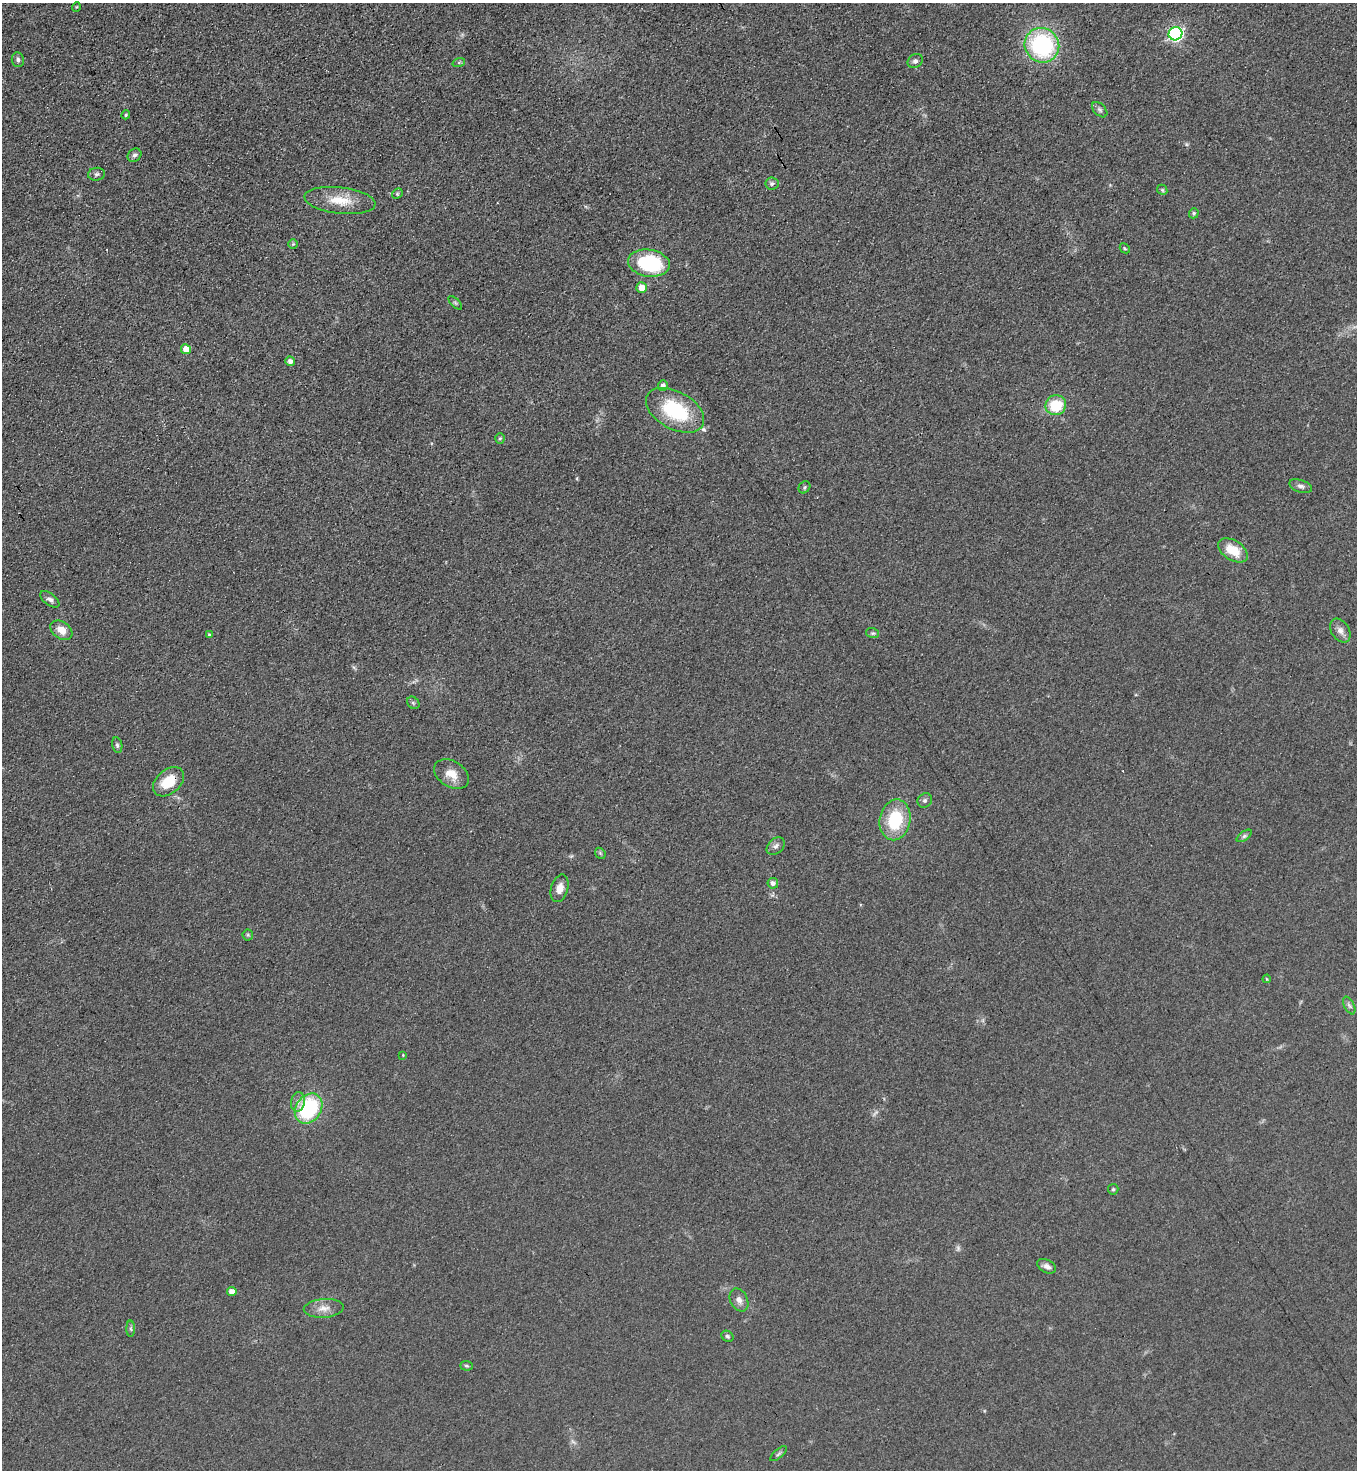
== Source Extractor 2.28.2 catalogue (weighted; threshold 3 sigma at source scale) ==
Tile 11 of 4 x 4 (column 3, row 3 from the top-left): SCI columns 3025-4379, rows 1493-2960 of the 5908 x 5918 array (HDU 1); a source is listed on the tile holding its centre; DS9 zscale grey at full resolution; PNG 1359 x 1472 px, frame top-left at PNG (2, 3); each listed source drawn as its Kron ellipse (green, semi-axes under 4 px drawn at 4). Shown black and unused: <1% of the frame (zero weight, under 3 of 4 exposures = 3% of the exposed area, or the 3 px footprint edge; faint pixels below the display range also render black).
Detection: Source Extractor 2.28.2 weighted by HDU 2 'WHT'; one run over the whole footprint, this tile lists its part. Background 0.0764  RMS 0.0072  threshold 0.0324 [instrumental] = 3 sigma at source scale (4.5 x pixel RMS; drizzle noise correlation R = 1.50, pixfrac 1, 0.05/0.05 arcsec/px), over >= 5 px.
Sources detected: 63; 2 too faint to see at this stretch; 1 cosmic-ray / hot-pixel residue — neither listed nor drawn; the other 60 listed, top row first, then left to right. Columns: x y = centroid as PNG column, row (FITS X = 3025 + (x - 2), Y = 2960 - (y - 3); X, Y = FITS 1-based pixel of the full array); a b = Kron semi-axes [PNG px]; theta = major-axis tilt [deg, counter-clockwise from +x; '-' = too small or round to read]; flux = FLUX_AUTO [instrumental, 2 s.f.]
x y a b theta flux
76 7 5 3 - 0.64
1175 34 7 6 - 150
1042 45 18 17 - 89
18 60 7 6 - 2
915 61 8 6 33 2.2
459 62 6 4 19 1.1
1100 110 9 5 -45 1.7
126 115 4 3 - 0.88
135 155 7 6 - 2.1
97 174 8 6 8 1.9
772 184 6 6 - 1.8
1162 190 5 4 - 1
397 194 6 4 46 1.1
340 200 36 13 -6 17
1194 213 5 4 - 1.3
293 244 5 5 - 0.94
1125 248 5 3 - 0.78
649 263 21 13 -9 54
642 288 5 5 - 9.5
455 303 8 3 -45 1.1
186 349 5 5 - 8.8
290 361 5 5 - 3.3
663 386 5 5 - 3
1056 405 10 10 - 25
675 410 31 19 -29 51
500 438 5 4 - 1
1301 486 12 6 -18 2.6
804 487 6 5 - 1.4
1233 550 16 9 -33 16
50 599 11 6 -39 2.7
61 630 12 8 -35 7.2
1340 630 13 9 -57 4.3
873 633 6 5 - 1.2
209 635 4 4 - 1.2
413 703 7 5 -45 1.4
117 745 8 5 -79 1.5
451 774 19 13 -33 9.9
169 782 18 12 40 18
925 800 7 6 - 1.8
895 820 20 15 78 35
1244 836 9 4 36 1.7
776 846 10 7 40 2.6
600 853 6 4 -47 1.1
773 883 5 5 - 2.9
560 888 14 8 74 6.1
248 935 5 5 - 1.2
1267 979 4 4 - 0.68
1349 1005 9 5 -63 1.9
403 1055 3 3 - 0.5
298 1102 10 7 80 3.2
309 1108 16 12 55 60
1113 1189 5 5 - 1.3
1047 1266 10 6 -29 3.4
232 1292 5 4 - 5
739 1300 12 8 -62 4.1
324 1308 20 9 4 7.1
131 1329 8 4 -89 1.5
727 1336 6 5 - 1.4
466 1366 6 4 -3 1.2
778 1454 10 4 41 1.4
Overlapping masked pixels (flux is a lower limit): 1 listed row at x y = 169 782